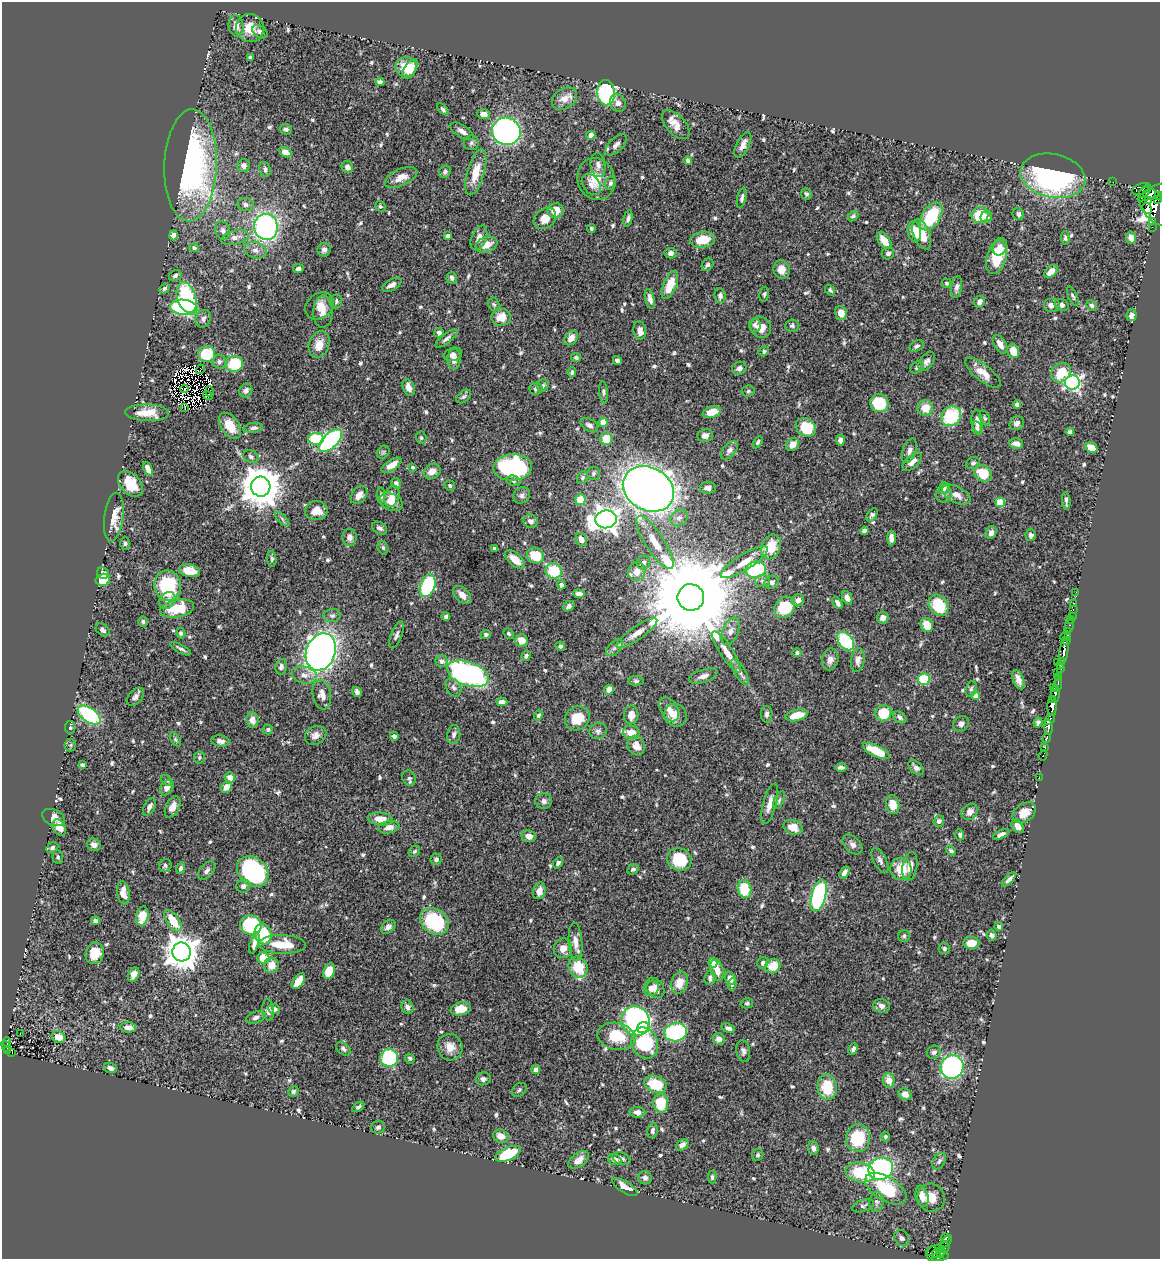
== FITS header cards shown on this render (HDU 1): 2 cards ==
NAXIS1  =                 1158
NAXIS2  =                 1257

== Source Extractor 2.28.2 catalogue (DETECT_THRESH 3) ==
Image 1158 x 1257 px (HDU 1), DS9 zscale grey, 1 PNG px = 1 image px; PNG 1162 x 1261 px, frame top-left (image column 1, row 1257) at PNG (2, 2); each listed source drawn as its Kron ellipse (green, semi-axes under 4 px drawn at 4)
Background 0.643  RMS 0.015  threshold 0.0453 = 3 sigma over >= 5 px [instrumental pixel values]
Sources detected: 674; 9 with non-positive FLUX_AUTO (blend fragments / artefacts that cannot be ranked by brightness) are neither listed nor drawn; of the other 665, the 500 brightest by FLUX_AUTO listed and drawn (165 fainter detections omitted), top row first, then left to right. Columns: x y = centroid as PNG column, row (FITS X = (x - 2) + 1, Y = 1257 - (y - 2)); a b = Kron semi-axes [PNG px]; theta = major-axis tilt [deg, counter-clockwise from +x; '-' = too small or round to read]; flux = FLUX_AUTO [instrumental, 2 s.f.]
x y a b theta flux
236 26 10 7 -82 9.5
250 28 14 13 - 17
260 32 8 6 -35 4
250 58 4 3 - 4.7
406 67 10 10 - 18
410 69 11 5 58 13
380 82 4 4 - 3.2
606 93 13 9 -88 120
564 99 14 10 33 11
618 103 9 7 -55 5.3
443 109 7 4 -48 2.2
484 114 6 5 - 6
676 125 17 9 -47 12
286 129 6 5 - 2.2
462 131 13 6 -32 5.6
506 131 14 13 - 320
591 135 4 4 - 13
471 143 7 7 - 2.6
616 145 13 6 45 4.8
743 145 14 6 63 6.9
285 152 7 5 -28 6.9
688 160 4 4 - 2.4
191 165 56 26 88 290
244 165 6 6 - 4.2
598 165 12 7 -82 5.5
347 167 6 5 - 5
265 169 7 5 -71 2.9
445 172 6 5 - 2.6
476 172 24 8 74 20
1053 176 33 21 -12 210
401 177 17 8 23 11
596 179 21 18 -70 20
1113 182 2 2 - 2
610 183 7 5 72 3.1
591 184 12 8 -51 5.5
1141 189 9 5 21 16
1145 191 7 3 45 4.8
1152 192 16 5 28 410
806 194 6 5 - 2
1158 195 3 2 - 38
742 198 10 4 75 2.8
1158 199 3 3 - 56
1148 201 3 3 - 140
245 205 8 6 -7 3.9
380 206 6 5 - 1.9
1154 206 21 12 -57 110
1147 208 6 2 -62 43
555 211 8 7 - 15
1018 214 6 5 - 2.8
980 215 8 8 - 32
853 216 6 4 43 2.2
931 216 15 9 57 50
986 217 6 5 - 4.6
545 218 12 9 40 11
628 218 8 4 78 2.7
1153 221 3 2 - 7.6
266 227 13 12 - 240
1152 228 2 2 - 6.1
591 229 4 4 - 1.8
223 230 9 7 -70 4.3
914 232 10 6 -79 13
922 234 16 8 -69 21
173 235 5 4 - 4.5
448 236 4 4 - 4.6
235 237 14 7 14 6.8
479 238 13 7 68 7.2
1065 238 7 4 -87 2.1
1131 238 6 5 - 7.9
703 240 12 8 8 19
884 240 10 5 -55 13
486 245 11 7 19 11
1000 247 9 7 68 4.8
194 248 5 4 - 2.3
255 250 11 8 -16 5.9
324 250 7 6 - 3.5
670 253 6 5 - 3.9
888 253 6 6 - 3.4
996 257 17 9 75 32
708 265 7 5 52 2.4
298 269 5 4 - 2.8
782 269 9 8 - 10
1051 271 8 5 41 9.6
175 275 6 5 - 2.7
452 278 5 5 - 3.2
946 283 5 4 - 1.9
392 285 10 5 28 4.6
670 285 15 6 68 24
956 287 11 5 82 3.6
164 288 5 4 - 2.1
830 290 6 4 -50 1.9
764 294 7 4 79 2.1
720 296 7 5 -85 3.3
1073 296 10 4 -66 2.3
187 297 15 9 -73 76
650 299 10 4 -75 5.1
336 301 7 5 87 2.4
980 302 6 5 - 4.6
494 304 7 5 -66 1.8
1051 305 8 7 - 5.6
1062 305 7 6 - 3.4
1092 305 5 4 - 2.1
319 306 15 12 38 11
184 307 14 7 -7 150
323 312 16 9 88 9.4
841 313 7 6 - 11
1131 315 6 5 - 4
501 317 9 8 - 13
203 319 9 7 61 4
755 325 7 6 - 3.2
792 326 7 6 - 2.2
761 327 11 9 -57 10
640 331 9 6 -82 6.2
439 333 5 4 - 3
447 338 14 5 38 3.4
571 338 8 6 49 9.8
1000 344 10 6 -58 8.5
319 345 14 10 71 13
917 346 8 5 26 2.8
764 351 5 4 - 2
1013 351 7 5 -68 16
207 354 8 8 - 35
453 354 9 6 21 4.1
576 357 5 4 - 2.2
454 359 10 6 86 6.4
617 360 4 4 - 3.8
219 361 7 7 - 2.6
927 361 11 6 55 4.6
234 364 9 8 - 41
917 367 7 5 35 2.7
739 368 7 6 - 3.7
200 369 5 2 - 1.8
572 372 5 3 - 2.3
983 373 21 8 -39 12
1061 373 10 8 43 25
1072 383 7 7 - 260
543 385 6 5 - 2.1
409 387 9 5 -67 7.2
184 389 4 2 - 1.9
536 389 6 6 - 2.9
246 390 7 6 - 3.7
748 391 7 5 7 1.8
210 392 5 3 - 2.5
603 392 11 4 -86 2.5
208 396 5 2 - 4.4
464 396 8 5 38 2.5
879 403 9 9 - 39
1017 404 4 4 - 2.9
185 408 4 2 - 6.2
925 408 8 7 - 15
712 412 9 5 19 13
147 413 22 8 -2 17
951 416 11 9 45 58
985 418 8 5 -69 1.9
977 421 11 6 -85 6.1
603 422 4 4 - 20
1017 423 7 6 - 4.4
589 425 9 6 -29 4.3
230 426 14 9 -55 19
806 427 11 8 -31 33
253 428 10 5 8 2.9
977 428 7 4 -74 2.1
1070 432 4 4 - 2.7
705 435 8 6 10 5.4
421 438 6 5 - 1.8
316 439 8 6 -1 46
606 439 6 6 - 19
331 440 14 7 45 150
840 440 5 4 - 3.9
758 442 6 4 58 2.3
793 444 7 5 46 8.5
1016 444 7 5 -13 5.3
1091 447 6 5 - 14
729 450 11 6 49 4.4
909 451 13 7 71 5.6
383 452 7 5 45 2.2
251 457 8 6 -24 3
912 462 12 6 43 8.4
973 463 7 5 35 2.5
392 465 11 5 33 11
413 467 4 3 - 2
513 467 19 13 3 150
148 469 7 4 -68 6.7
432 471 9 7 32 7.9
594 473 6 6 - 2.2
983 473 9 8 - 28
582 478 6 5 - 2.2
514 481 7 5 -16 2.3
396 483 6 4 -60 2.7
130 484 15 10 -49 21
450 486 5 5 - 1.9
261 487 10 9 - 3300
708 488 8 6 6 4.5
944 488 6 5 - 4.1
648 489 27 21 -29 980
944 493 9 8 - 4.4
359 495 10 7 53 8.6
381 495 8 4 -86 2.6
522 495 9 7 39 3.8
956 495 15 8 -26 9
392 496 10 7 73 9.3
580 500 5 5 - 24
1066 501 9 3 -86 2.5
391 502 12 8 -22 9.6
1000 502 5 4 - 35
316 511 11 9 3 13
872 515 7 4 57 2.7
114 517 24 9 83 17
679 518 9 7 42 4.3
282 519 9 3 -45 2
606 519 10 9 - 900
530 521 7 6 - 4.9
380 528 8 5 -32 3.1
864 531 4 4 - 3.5
991 533 7 5 63 5.1
1031 535 6 5 - 3.5
350 537 8 7 - 5.3
891 538 7 4 90 4.5
581 540 7 5 -67 8.3
655 542 31 9 -57 19
125 544 6 4 89 2.1
771 547 13 9 68 24
383 548 7 5 -72 2.3
495 549 4 4 - 4.4
535 556 9 7 -29 27
272 559 8 4 -85 2.4
515 559 12 6 -41 11
744 562 27 8 32 15
644 563 7 6 - 3
756 570 10 8 9 83
189 571 10 6 -10 20
554 571 8 7 - 41
637 571 9 8 - 11
103 573 6 5 - 3.7
103 580 7 6 - 39
762 581 7 6 - 3.4
772 582 7 6 - 3.8
561 585 4 4 - 2.9
168 586 15 13 -78 69
428 586 12 7 71 76
1076 592 3 2 - 7.5
579 594 6 4 -7 6.2
462 595 10 7 -45 8.6
691 597 13 13 - 29000
847 598 7 4 -66 5.5
167 600 9 7 50 6.3
798 600 6 5 - 5.7
837 603 7 4 -56 3.6
1074 603 2 2 - 7.8
938 605 11 9 -54 38
569 606 6 4 36 3.2
784 607 11 9 51 43
177 608 17 9 11 35
1073 610 3 2 - 13
332 616 8 6 8 2.9
446 616 4 4 - 2.2
1072 616 2 2 - 9
883 618 6 5 - 5.2
1071 620 3 2 - 6.1
143 622 5 5 - 2.5
927 625 7 6 - 15
1070 625 7 3 74 35
103 630 8 5 -41 3.1
731 631 14 8 67 6.7
1067 631 3 3 - 39
181 633 5 4 - 2
509 633 5 4 - 2
637 633 24 6 34 10
396 635 14 5 70 3.7
486 635 5 4 - 2.3
1066 636 5 3 - 260
521 640 6 6 - 13
846 641 10 7 -50 72
1066 641 4 3 - 99
560 646 5 4 - 2.2
615 648 10 6 45 3.3
181 649 11 3 -28 2.7
1064 651 14 3 83 710
321 652 19 14 69 580
727 652 24 6 -57 12
797 653 4 4 - 2.4
526 656 5 4 - 2.5
830 659 11 8 78 6
858 660 12 6 82 5.7
442 661 6 6 - 4.2
1057 662 2 2 - 7.1
1062 662 3 3 - 13
1061 665 3 3 - 40
281 667 8 5 76 3.3
1061 669 3 2 - 28
740 672 15 5 -60 4.2
1058 673 2 2 - 18
468 674 22 11 -19 230
304 675 13 8 -13 7.5
703 676 15 6 18 5.7
1059 677 3 3 - 42
924 679 6 5 - 39
1018 680 10 5 -68 6
636 681 8 5 -1 2
1057 685 7 3 73 120
453 687 10 7 -58 3.3
1053 687 3 2 - 37
971 689 8 5 72 2.3
609 690 5 4 - 8.2
357 692 5 4 - 3.7
1055 694 9 3 85 190
322 695 15 9 -80 8.6
976 695 4 4 - 8.9
135 697 11 6 48 4.6
1052 700 2 2 - 34
502 702 5 4 - 4.3
1052 707 9 4 90 580
669 709 13 8 -59 8.6
883 713 8 7 - 36
767 714 8 6 88 3.1
89 715 13 7 -35 110
538 715 5 4 - 2.2
631 715 9 7 89 9.8
675 715 11 10 - 11
797 715 11 5 13 18
900 717 7 5 -37 3.3
577 718 13 11 38 23
1050 719 6 3 54 100
252 720 7 6 - 7.8
1038 723 5 3 - 2.5
961 724 8 7 - 4.6
70 727 6 5 - 2.2
1048 727 7 3 -89 330
268 729 5 5 - 2.6
598 731 9 7 26 3.6
631 733 8 6 -6 14
454 734 9 6 82 3.7
316 735 11 9 28 6.6
394 736 4 4 - 3.1
1046 738 5 3 - 97
175 739 8 4 -59 1.9
220 741 9 5 -7 5.1
70 745 6 6 - 1.9
636 746 10 8 -65 8.7
1045 747 3 3 - 95
876 751 14 5 -26 27
1043 755 5 3 - 23
199 758 6 5 - 1.9
82 765 4 4 - 2.8
841 767 6 3 0 2.9
916 768 9 5 -46 4
230 777 5 5 - 6.4
409 778 7 6 - 2.7
1039 778 3 2 - 11
167 780 6 4 -47 1.8
226 787 6 5 - 7.7
167 788 8 6 57 6
779 800 9 5 65 2.5
544 801 8 8 - 4
770 804 21 6 75 9.6
893 805 9 6 -77 16
149 807 9 5 63 4.5
173 807 11 7 62 8.8
970 812 9 7 43 6.4
1024 813 13 9 36 15
53 818 12 8 -25 9.8
380 819 12 6 -6 15
939 821 5 5 - 3
1018 826 7 5 -51 7.7
59 827 9 6 -62 9.1
389 827 10 6 11 6.4
793 827 10 7 -18 13
1001 834 9 4 26 4.2
960 835 6 4 -85 2.3
529 836 7 5 -9 6.7
94 845 7 6 - 4.6
853 845 11 7 -44 4.8
52 848 6 4 30 2.3
414 851 6 5 - 1.9
951 851 5 3 - 1.8
58 857 7 5 -85 2.3
436 859 6 5 - 2.8
679 859 12 11 - 48
880 860 14 6 -62 3.9
558 863 6 4 50 2.7
165 865 6 6 - 2.3
910 866 14 7 80 9.6
181 868 6 4 75 2.6
633 869 6 4 29 2.5
901 869 11 10 - 22
207 871 11 6 49 4
253 872 17 13 -42 120
844 872 6 4 55 4.3
1009 879 9 4 44 3.6
243 886 7 6 - 4.1
744 889 9 6 -77 32
539 891 8 6 72 6.8
123 893 11 6 -81 11
819 895 16 7 75 180
142 916 10 6 78 19
95 921 4 4 - 2.7
173 921 12 6 -54 25
434 921 15 12 -36 73
251 925 11 9 -18 77
999 926 4 4 - 2.1
388 927 8 6 42 4.1
263 934 10 8 -75 57
992 935 5 5 - 3.4
904 936 6 6 - 1.9
575 942 19 6 -86 10
254 943 11 4 73 6
971 943 8 6 1 14
282 944 23 9 -1 26
563 948 10 9 - 9.6
944 948 6 5 - 2.1
182 952 9 9 - 1900
95 953 11 9 77 19
263 958 6 6 - 20
713 963 5 4 - 28
763 963 6 5 - 2.8
271 965 7 7 - 11
773 966 8 7 - 19
578 967 11 9 -63 29
717 970 11 6 -75 12
329 971 8 5 69 24
134 974 7 5 65 7.8
710 978 7 5 83 3.8
730 978 7 5 -73 6.7
298 981 9 5 54 16
680 983 11 8 69 13
732 984 6 4 79 2.2
651 988 8 7 - 5.7
655 988 11 8 -53 8.4
747 1003 6 5 - 2
882 1006 8 6 -26 5.2
408 1007 7 6 - 4.6
274 1009 6 5 - 4.2
461 1009 10 6 11 13
268 1010 11 6 -84 5
256 1017 10 5 20 3.1
635 1021 15 14 - 250
128 1027 8 5 -4 5.7
643 1028 6 5 - 55
728 1028 7 4 -23 3.5
676 1032 11 9 11 110
20 1033 3 2 - 2.4
617 1036 19 13 -12 35
59 1037 7 5 -22 11
719 1039 6 5 - 6.3
7 1042 5 2 - 20
645 1043 16 13 -68 70
6 1047 6 3 -54 67
450 1047 13 12 - 11
343 1049 8 5 -38 2.5
853 1049 6 4 67 3.3
7 1051 4 3 - 39
743 1051 11 7 -80 3.9
12 1052 4 2 - 11
934 1052 7 6 - 3.6
389 1058 9 9 - 75
410 1058 5 4 - 2
952 1067 12 11 - 210
110 1068 7 5 -22 3.6
536 1070 4 4 - 7.9
483 1079 7 6 - 3.7
889 1080 7 6 - 10
656 1084 12 8 -22 33
827 1087 13 9 -84 34
519 1090 8 6 37 2.1
293 1091 5 5 - 1.9
905 1094 7 5 -28 6.8
661 1103 9 7 -87 33
358 1107 7 4 33 2
637 1112 8 5 -6 5.2
378 1127 7 6 - 2.8
652 1130 7 5 79 3
501 1136 8 6 -19 8.4
885 1137 5 4 - 1.9
858 1138 14 12 85 47
682 1145 7 5 37 4.5
813 1148 7 5 -83 4.1
508 1154 13 6 25 39
758 1155 6 5 - 1.8
621 1158 9 6 -20 3.2
579 1160 12 6 38 8.8
615 1160 7 5 -22 5.8
939 1161 9 5 59 2.9
881 1169 12 11 - 160
860 1172 15 9 -10 46
712 1177 6 4 90 2.1
645 1178 7 6 - 3.7
625 1187 14 5 -31 12
886 1189 23 12 -31 55
922 1196 11 6 -76 8.9
931 1197 14 13 - 13
876 1202 10 7 82 3.7
863 1206 11 5 18 3
902 1238 9 7 -56 3.7
946 1238 4 3 - 42
946 1242 8 3 48 4.6
945 1247 5 2 - 6.4
934 1250 8 3 28 21
941 1252 6 4 76 120
936 1253 4 2 - 44
934 1255 9 7 -60 59
940 1257 8 3 10 260
At the frame edge (FLAGS 8, measured only in part): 2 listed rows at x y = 1158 195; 940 1257
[165 fainter detections neither listed nor drawn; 9 non-positive-flux detections neither listed nor drawn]